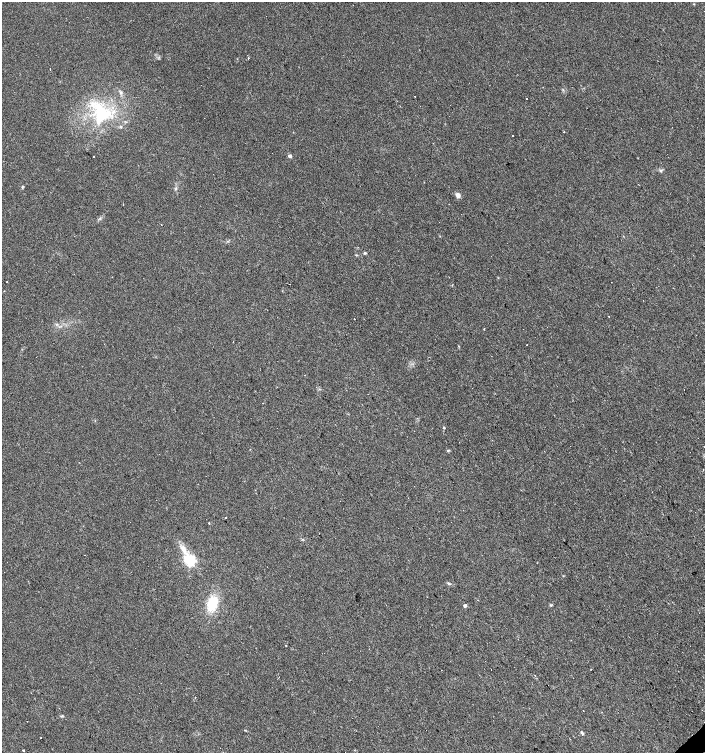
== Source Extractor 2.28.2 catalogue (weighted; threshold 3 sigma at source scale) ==
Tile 6 of 4 x 4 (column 2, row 2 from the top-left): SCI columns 1610-3014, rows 3003-4503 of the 5965 x 6004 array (HDU 1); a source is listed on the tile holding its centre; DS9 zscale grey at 2 x 2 block average (1 PNG px = mean of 2 x 2 image px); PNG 707 x 755 px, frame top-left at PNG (2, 2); no overlay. Shown black and unused: <1% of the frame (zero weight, under 2 of 3 exposures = <1% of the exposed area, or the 3 px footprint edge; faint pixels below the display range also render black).
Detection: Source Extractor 2.28.2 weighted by HDU 2 'WHT'; one run over the whole footprint, this tile lists its part. Background 0.0211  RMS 0.0055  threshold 0.0249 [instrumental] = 3 sigma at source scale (4.5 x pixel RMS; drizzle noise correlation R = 1.50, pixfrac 1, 0.0396/0.0396 arcsec/px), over >= 5 px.
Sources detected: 47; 12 cosmic-ray / hot-pixel residue — not listed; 2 inside a brighter listed object's ellipse — not listed separately; the other 33 listed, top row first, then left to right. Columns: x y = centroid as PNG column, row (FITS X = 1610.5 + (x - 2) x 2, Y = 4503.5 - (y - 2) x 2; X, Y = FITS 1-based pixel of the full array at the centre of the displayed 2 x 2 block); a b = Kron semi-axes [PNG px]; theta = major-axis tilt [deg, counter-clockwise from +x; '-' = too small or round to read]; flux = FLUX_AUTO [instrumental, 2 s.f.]
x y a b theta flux
694 4 3 2 - 0.75
248 58 2 2 - 1.5
50 69 2 2 - 1.4
121 93 4 4 - 2.3
415 96 2 2 - 0.89
101 111 31 16 -46 67
564 132 2 2 - 1.1
513 135 2 2 - 2.8
290 156 3 3 - 4.8
660 171 4 3 - 1.7
22 187 4 2 - 1.1
175 189 3 3 - 1.2
458 195 7 5 -67 4.7
100 218 3 3 - 1.2
161 225 2 2 - 1.1
365 253 4 3 - 1.4
354 319 2 2 - 1.8
444 427 3 2 - 1.3
226 517 2 2 - 8.1
209 523 2 2 - 4.1
302 539 3 2 - 0.98
183 549 13 6 -63 10
85 555 2 2 - 2
190 560 4 4 - 200
449 584 5 3 - 1.8
212 603 14 9 76 41
551 605 4 3 - 1.2
465 606 3 2 - 4.4
286 645 2 2 - 1.4
582 733 5 3 - 2.2
41 738 2 2 - 0.87
23 750 2 2 - 1.9
345 752 2 2 - 0.54
Isophote crosses this tile's border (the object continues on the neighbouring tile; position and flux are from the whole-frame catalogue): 1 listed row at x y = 345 752
Diffuse or blended objects may show on this block-average render without a row.